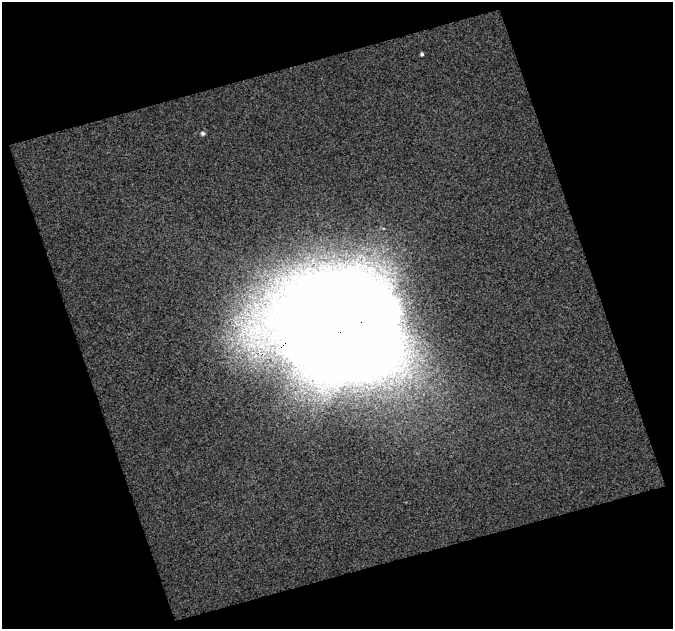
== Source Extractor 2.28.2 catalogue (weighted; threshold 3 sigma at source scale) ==
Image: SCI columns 1-671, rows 14-640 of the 671 x 652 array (HDU 1 of 3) = the unmasked area's bounding box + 8 px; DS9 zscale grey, full resolution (1 PNG px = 1 image px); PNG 675 x 631 px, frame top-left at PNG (2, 2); no overlay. Shown black and unused: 39% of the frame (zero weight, under 3 of 4 exposures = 2% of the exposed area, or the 3 px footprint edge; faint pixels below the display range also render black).
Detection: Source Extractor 2.28.2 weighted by HDU 2 'WHT'. Background 0.00264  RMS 0.016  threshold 0.0729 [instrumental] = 3 sigma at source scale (4.5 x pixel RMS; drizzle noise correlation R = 1.50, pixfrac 1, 0.0396/0.0396 arcsec/px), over >= 5 px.
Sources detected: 3; all 3 listed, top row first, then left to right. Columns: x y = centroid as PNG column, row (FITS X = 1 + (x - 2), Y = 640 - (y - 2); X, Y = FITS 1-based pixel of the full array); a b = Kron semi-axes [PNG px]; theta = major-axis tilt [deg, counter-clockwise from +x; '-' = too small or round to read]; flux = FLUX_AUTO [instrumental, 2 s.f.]
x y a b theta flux
422 54 4 3 - 3.4
202 133 5 4 - 3.9
343 327 62 58 18 67000
Overlapping masked pixels (flux is a lower limit): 1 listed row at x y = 343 327